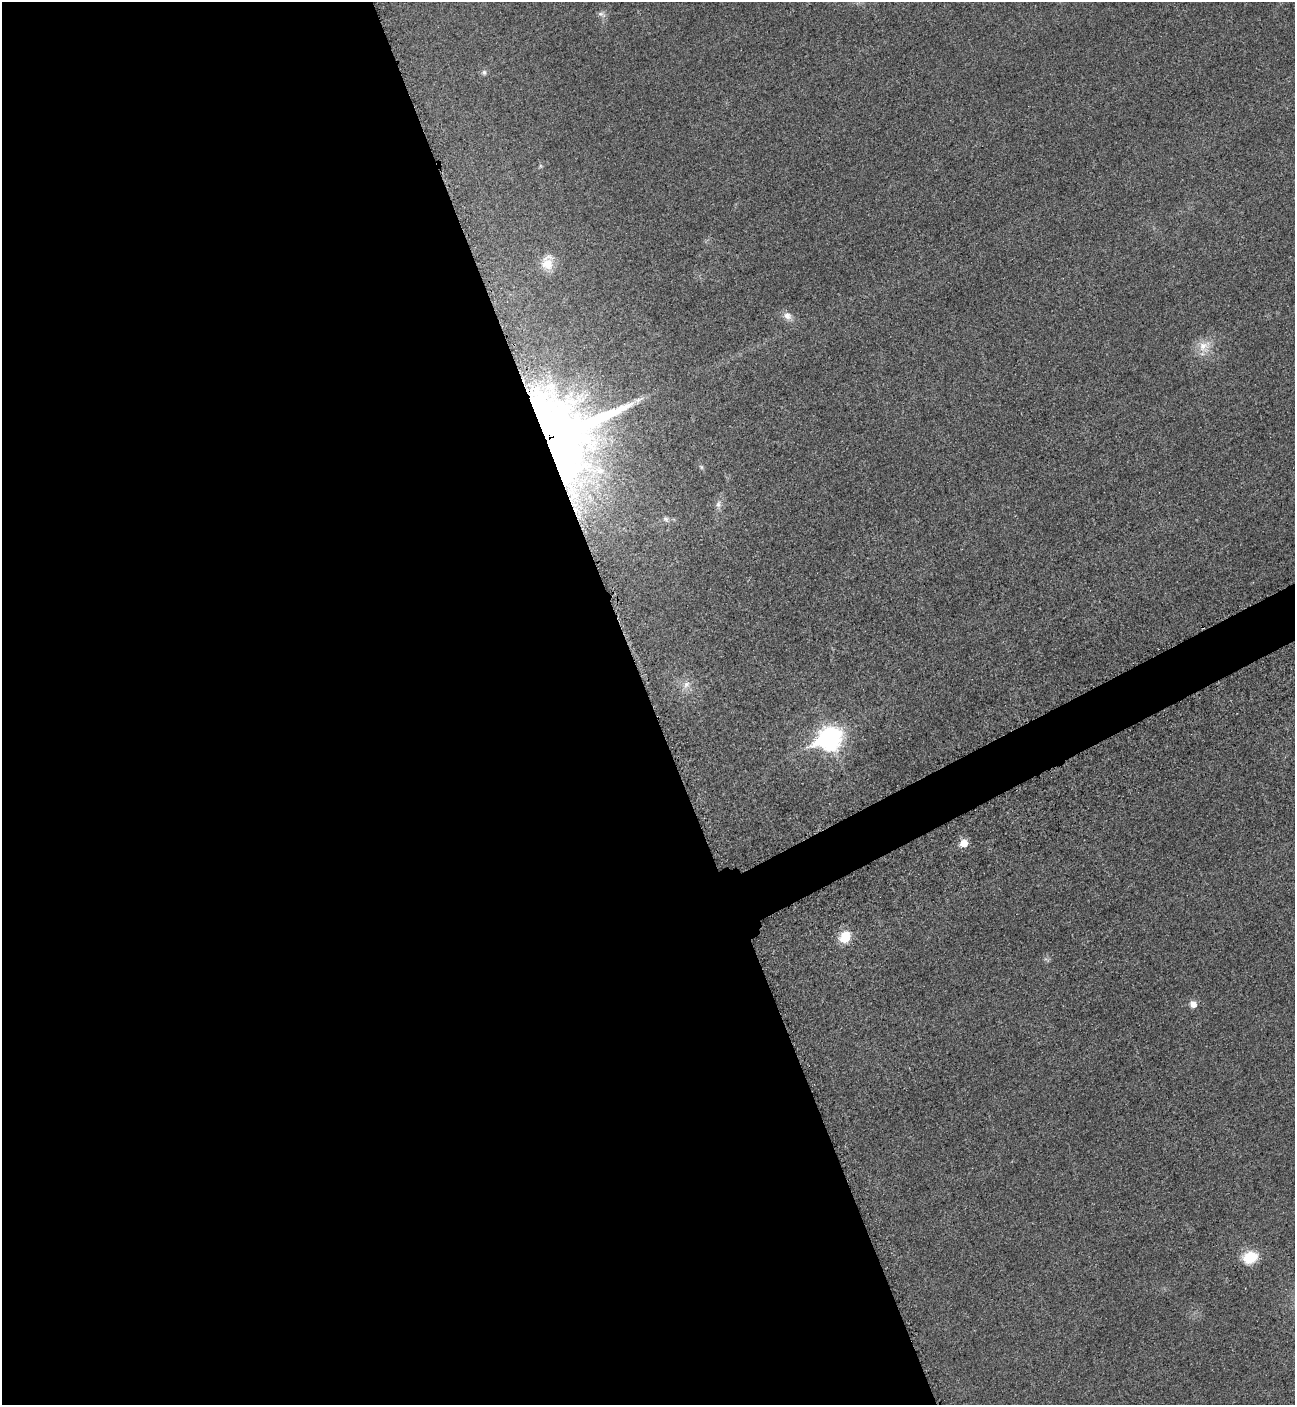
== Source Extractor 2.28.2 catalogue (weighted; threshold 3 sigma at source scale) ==
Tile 9 of 4 x 4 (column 1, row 3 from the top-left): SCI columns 302-1594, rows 1470-2872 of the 5669 x 5701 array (HDU 1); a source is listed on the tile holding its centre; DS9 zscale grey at full resolution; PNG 1297 x 1407 px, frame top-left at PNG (2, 2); no overlay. Shown black and unused: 52% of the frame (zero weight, under 3 of 5 exposures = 4% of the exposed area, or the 3 px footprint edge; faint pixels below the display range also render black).
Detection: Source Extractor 2.28.2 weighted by HDU 2 'WHT'; one run over the whole footprint, this tile lists its part. Background 0.0193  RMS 0.0052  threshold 0.0234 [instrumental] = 3 sigma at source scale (4.5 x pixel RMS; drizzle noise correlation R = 1.50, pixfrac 1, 0.05/0.05 arcsec/px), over >= 5 px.
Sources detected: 17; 1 too faint to see at this stretch — not listed; the other 16 listed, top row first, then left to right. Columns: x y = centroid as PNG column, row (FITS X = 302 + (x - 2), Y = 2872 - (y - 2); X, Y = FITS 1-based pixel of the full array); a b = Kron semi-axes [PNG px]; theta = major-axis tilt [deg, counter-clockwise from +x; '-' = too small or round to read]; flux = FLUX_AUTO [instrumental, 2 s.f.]
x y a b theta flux
601 14 12 6 -23 1.9
484 72 7 7 - 1.5
540 166 6 4 72 0.73
547 262 22 16 72 9.3
787 316 12 10 -46 3.8
1204 346 21 17 61 9.2
560 437 59 55 -86 760
701 467 6 5 - 0.91
718 504 13 7 78 2.7
666 519 10 6 -51 1.7
686 685 12 9 62 4
829 738 12 10 25 280
964 843 7 7 - 8
845 937 11 9 54 14
1193 1004 7 7 - 4.5
1250 1257 15 12 24 16
Overlapping masked pixels (flux is a lower limit): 1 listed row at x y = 560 437